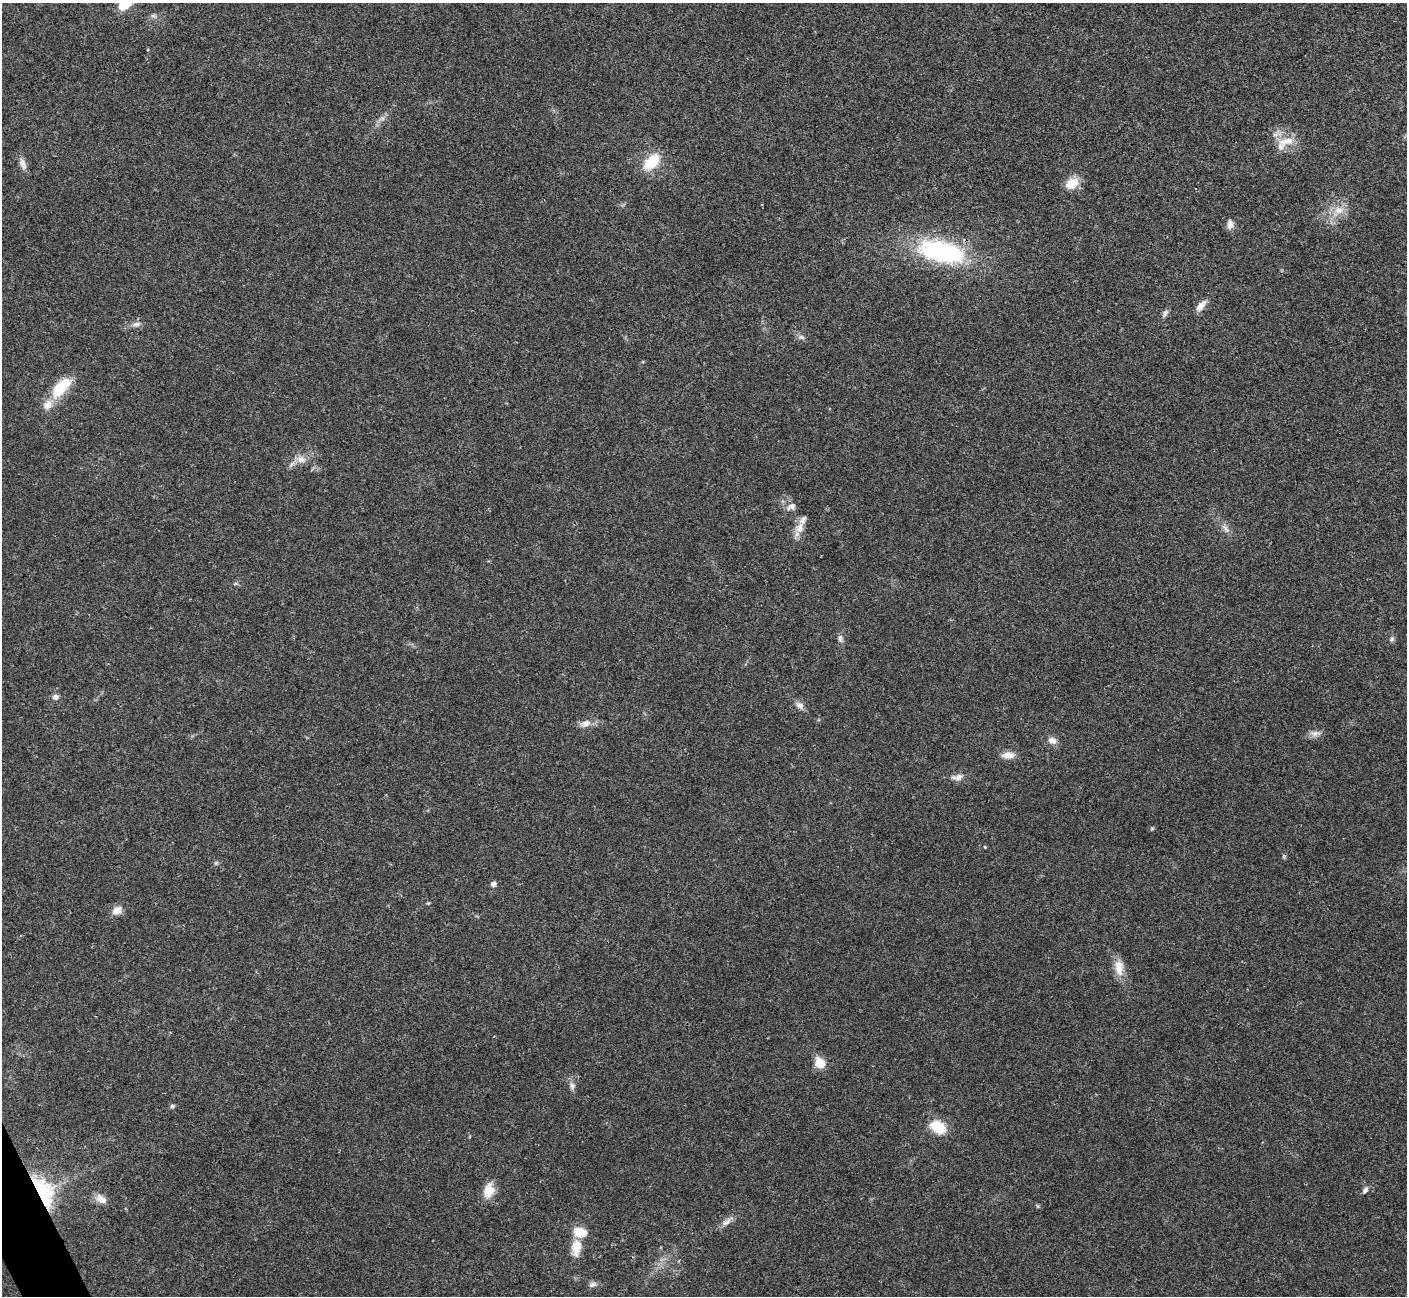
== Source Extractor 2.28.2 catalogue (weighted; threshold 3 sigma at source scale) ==
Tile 7 of 4 x 4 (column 3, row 2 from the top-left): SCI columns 2814-4218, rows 2743-4036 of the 5629 x 5617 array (HDU 1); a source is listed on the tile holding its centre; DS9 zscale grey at full resolution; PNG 1409 x 1298 px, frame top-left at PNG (2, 3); no overlay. Shown black and unused: <1% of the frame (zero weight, under 3 of 4 exposures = <1% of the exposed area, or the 3 px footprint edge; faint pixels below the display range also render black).
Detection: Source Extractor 2.28.2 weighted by HDU 2 'WHT'; one run over the whole footprint, this tile lists its part. Background 0.022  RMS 0.0041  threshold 0.0183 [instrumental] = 3 sigma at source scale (4.5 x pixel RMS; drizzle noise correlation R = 1.50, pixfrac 1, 0.05/0.05 arcsec/px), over >= 5 px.
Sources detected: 52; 1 inside a brighter object's white glare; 1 cosmic-ray / hot-pixel residue — not listed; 4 inside a brighter listed object's ellipse — not listed separately; the other 46 listed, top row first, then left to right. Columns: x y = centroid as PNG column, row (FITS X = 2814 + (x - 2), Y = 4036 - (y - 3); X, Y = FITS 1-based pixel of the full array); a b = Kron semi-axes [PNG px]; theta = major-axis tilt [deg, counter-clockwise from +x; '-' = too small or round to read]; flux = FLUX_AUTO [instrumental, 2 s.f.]
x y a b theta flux
125 3 18 13 53 9.7
153 16 9 4 -8 0.96
382 118 7 4 -34 0.9
1286 141 26 11 9 6.3
652 162 23 13 43 12
23 164 17 8 -71 2.5
1072 184 16 11 33 6.8
1339 210 14 11 -1 4.9
1230 224 12 8 -88 2.3
941 252 58 26 -13 55
1201 306 17 7 50 3.1
1165 313 11 6 61 1.3
136 324 12 6 9 1.7
801 337 10 6 -10 1.3
60 388 28 17 60 11
301 460 14 9 -4 3.4
791 507 13 9 25 2.3
800 528 15 11 57 4.3
1225 528 16 6 -47 2.3
235 584 6 4 19 0.56
840 638 11 6 -79 1.5
1392 639 8 6 52 1
55 697 9 7 18 1.6
799 705 11 8 -39 2.1
586 723 13 9 33 3
1315 733 14 8 12 2.3
1052 740 13 9 -17 2.5
1008 755 17 8 1 3.3
957 777 18 8 5 2.7
1152 828 5 5 - 0.52
985 847 5 3 - 0.31
216 863 6 5 - 0.69
493 884 5 5 - 1.7
117 910 12 9 27 3.8
1119 968 22 11 -85 5.5
820 1063 6 5 - 17
572 1085 11 6 -83 1.7
172 1106 5 5 - 0.9
938 1127 12 9 -26 17
489 1190 19 13 77 6
1365 1190 8 6 68 1.3
43 1192 27 15 -63 41
101 1199 17 10 -34 3.4
726 1222 16 7 37 2.4
576 1247 20 10 83 7.1
592 1284 11 7 12 1.5
Overlapping masked pixels (flux is a lower limit): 1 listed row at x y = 43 1192
Isophote crosses this tile's border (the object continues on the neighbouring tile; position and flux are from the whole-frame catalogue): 1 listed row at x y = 125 3